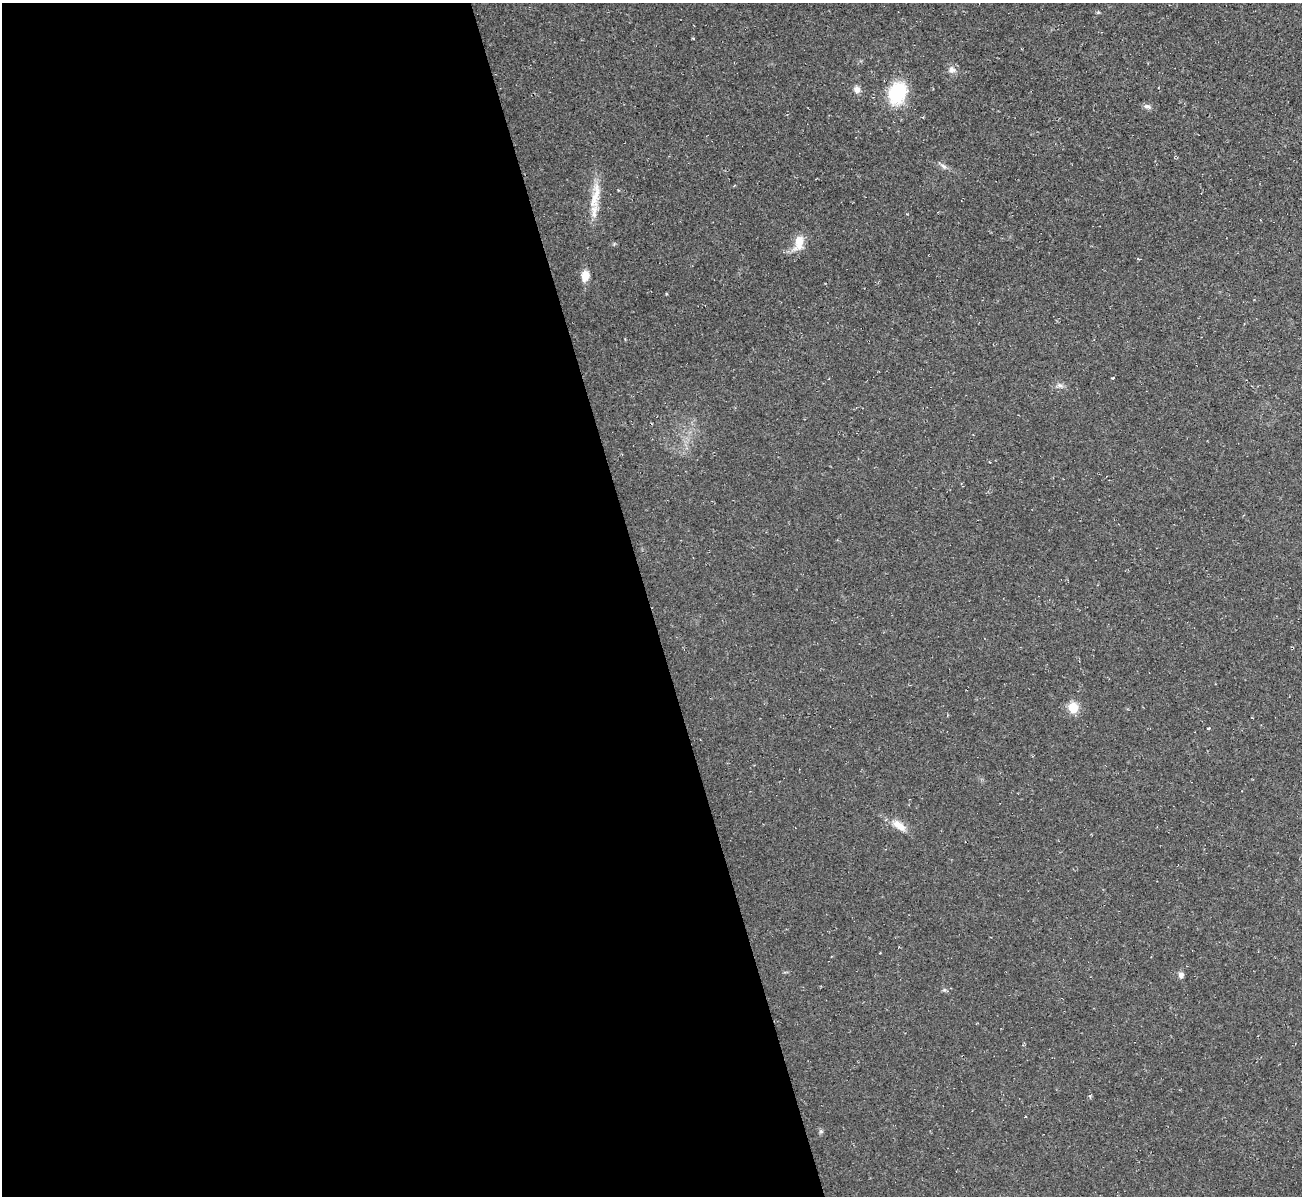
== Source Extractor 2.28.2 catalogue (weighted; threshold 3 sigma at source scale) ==
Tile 9 of 4 x 4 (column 1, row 3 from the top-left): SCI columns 1-1300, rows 1336-2529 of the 5198 x 5179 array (HDU 1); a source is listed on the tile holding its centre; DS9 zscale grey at full resolution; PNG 1304 x 1198 px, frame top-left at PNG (2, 3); no overlay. Shown black and unused: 50% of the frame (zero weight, under 2 of 3 exposures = <1% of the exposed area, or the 3 px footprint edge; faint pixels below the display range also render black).
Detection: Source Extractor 2.28.2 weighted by HDU 2 'WHT'; one run over the whole footprint, this tile lists its part. Background 0.0232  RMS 0.0062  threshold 0.0278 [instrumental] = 3 sigma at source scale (4.5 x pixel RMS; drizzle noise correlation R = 1.50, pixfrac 1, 0.05/0.05 arcsec/px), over >= 5 px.
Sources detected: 16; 1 cosmic-ray / hot-pixel residue — not listed; the other 15 listed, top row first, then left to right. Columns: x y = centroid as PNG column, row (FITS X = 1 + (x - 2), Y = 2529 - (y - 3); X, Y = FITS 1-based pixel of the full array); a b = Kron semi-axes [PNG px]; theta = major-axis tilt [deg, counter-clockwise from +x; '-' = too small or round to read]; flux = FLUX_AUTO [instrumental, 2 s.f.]
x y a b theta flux
952 70 10 9 - 3.2
857 89 8 7 - 3
897 93 19 15 68 36
1147 106 10 6 -19 1.9
943 166 11 5 -34 2.1
596 195 38 11 82 13
799 243 22 11 77 8.6
585 276 13 10 78 5.9
1113 378 3 3 - 1.6
1060 385 9 5 -19 1.8
1073 707 8 8 - 13
1208 728 3 3 - 0.72
899 826 21 9 -36 7.1
1181 975 7 7 - 2
1025 1117 3 2 - 1.2
Unlisted compact peaks at least as high as the median listed source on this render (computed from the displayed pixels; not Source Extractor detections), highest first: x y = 821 1131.